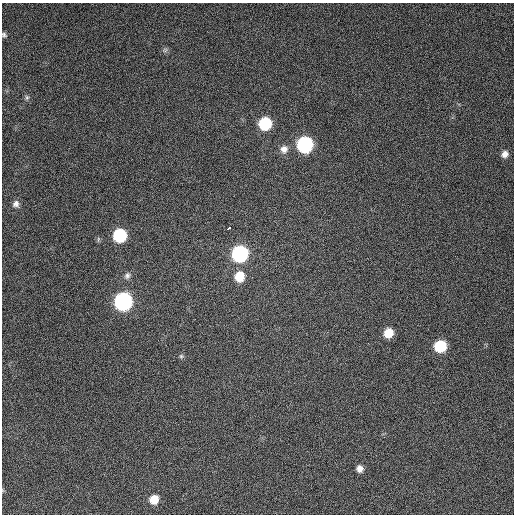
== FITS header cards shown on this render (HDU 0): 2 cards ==
NAXIS1  =                  512 / Axis length
NAXIS2  =                  512 / Axis length

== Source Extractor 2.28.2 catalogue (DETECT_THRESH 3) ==
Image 512 x 512 px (HDU 0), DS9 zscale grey, 1 PNG px = 1 image px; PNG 516 x 516 px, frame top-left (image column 1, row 512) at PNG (2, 3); no overlay
Background 344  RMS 7.4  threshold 22.1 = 3 sigma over >= 5 px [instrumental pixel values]
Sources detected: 19; all 19 listed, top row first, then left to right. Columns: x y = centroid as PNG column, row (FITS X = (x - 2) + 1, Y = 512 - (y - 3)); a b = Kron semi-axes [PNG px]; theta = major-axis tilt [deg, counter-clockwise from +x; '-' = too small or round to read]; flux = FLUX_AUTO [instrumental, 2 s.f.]
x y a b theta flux
4 35 6 5 - 1100
165 50 7 4 45 890
27 97 7 5 -89 1100
265 124 9 8 - 31000
305 145 9 9 - 90000
284 149 10 10 - 3400
505 154 8 7 - 2700
16 204 9 8 - 2200
228 228 4 3 - 6700
120 236 9 8 - 42000
240 254 9 9 - 98000
127 276 9 7 60 1800
239 277 10 9 - 10000
123 302 10 9 - 160000
388 333 8 8 - 9000
440 346 8 8 - 26000
181 356 6 6 - 840
359 469 7 6 - 2800
154 499 8 8 - 8400
At the frame edge (FLAGS 8, measured only in part): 1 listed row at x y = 4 35